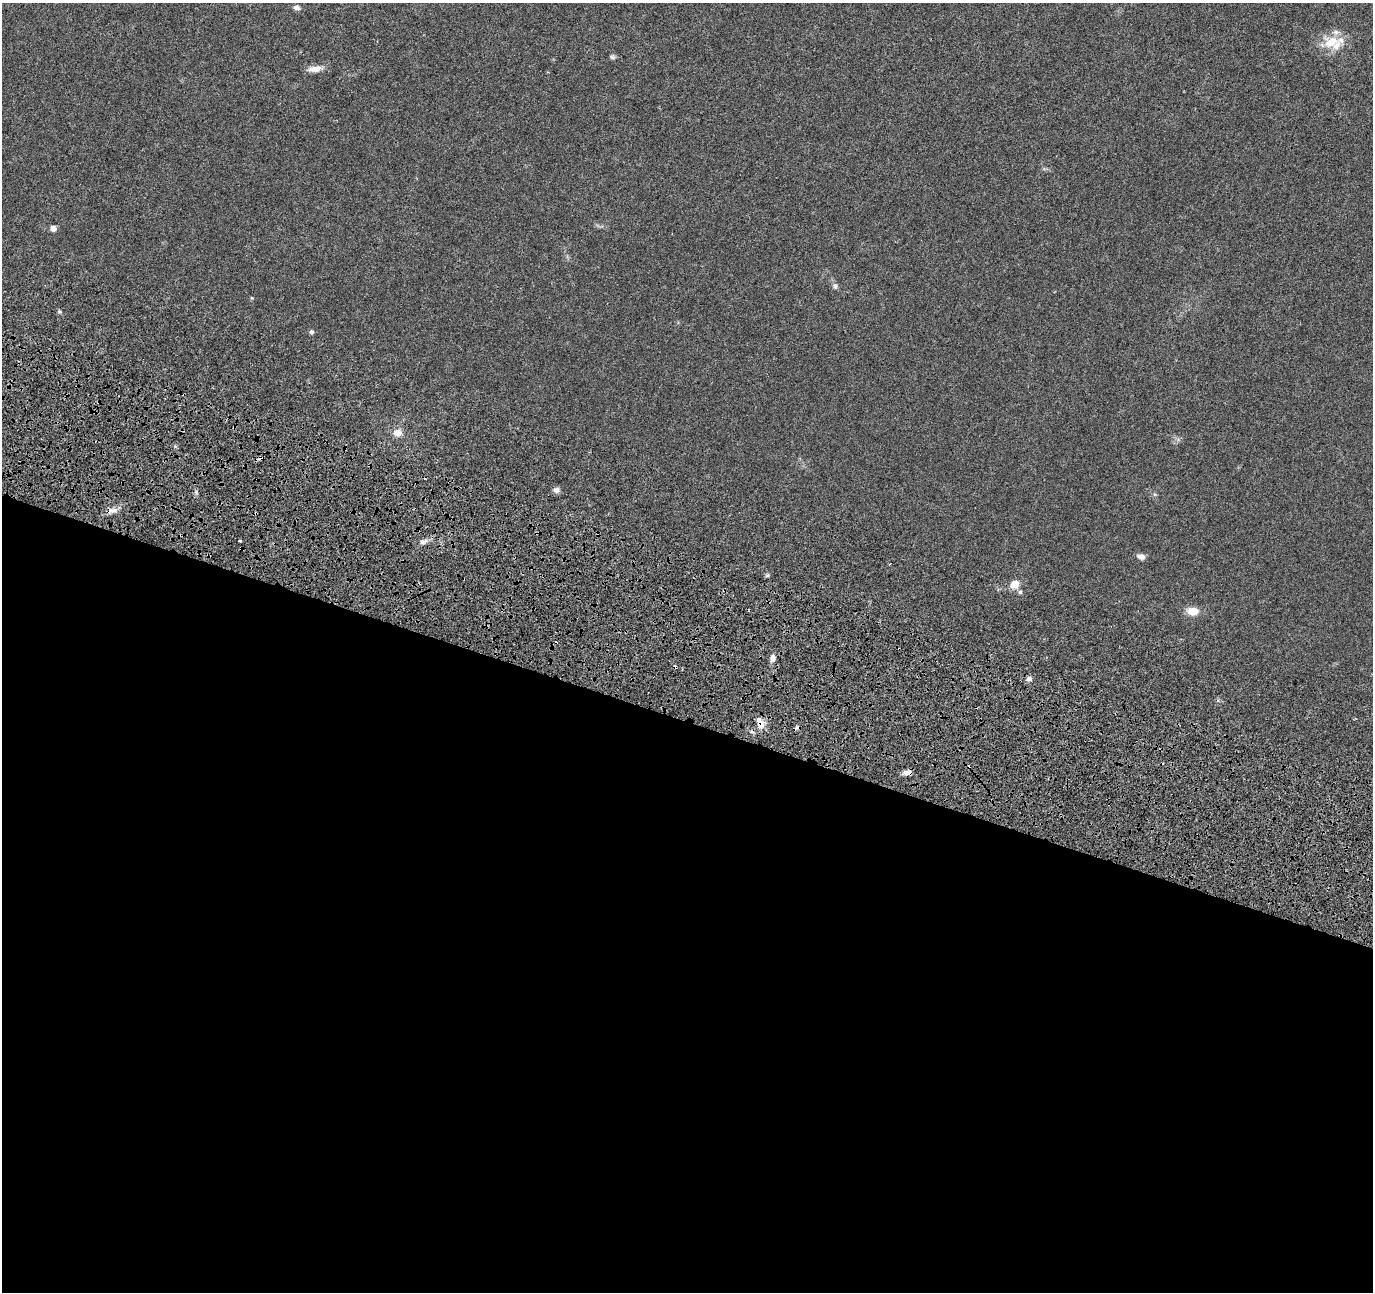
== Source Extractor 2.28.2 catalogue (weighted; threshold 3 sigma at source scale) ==
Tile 14 of 4 x 4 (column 2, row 4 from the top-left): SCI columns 1563-2933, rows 402-1691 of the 5873 x 6022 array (HDU 1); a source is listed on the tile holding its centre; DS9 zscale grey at full resolution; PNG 1375 x 1294 px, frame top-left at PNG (2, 3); no overlay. Shown black and unused: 45% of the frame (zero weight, under 4 of 8 exposures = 9% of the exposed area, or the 3 px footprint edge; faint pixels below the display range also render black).
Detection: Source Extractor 2.28.2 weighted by HDU 2 'WHT'; one run over the whole footprint, this tile lists its part. Background 0.00921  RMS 0.0012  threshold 0.00494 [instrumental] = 3 sigma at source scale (4.09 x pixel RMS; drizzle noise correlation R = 1.36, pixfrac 0.8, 0.0396/0.0396 arcsec/px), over >= 5 px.
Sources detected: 30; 7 cosmic-ray / hot-pixel residue — not listed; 2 inside a brighter listed object's ellipse — not listed separately; the other 21 listed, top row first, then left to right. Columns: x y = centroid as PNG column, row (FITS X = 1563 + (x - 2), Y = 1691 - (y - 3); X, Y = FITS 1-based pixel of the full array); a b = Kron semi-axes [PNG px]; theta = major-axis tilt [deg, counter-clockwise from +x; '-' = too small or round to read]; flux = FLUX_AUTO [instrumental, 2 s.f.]
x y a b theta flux
297 8 8 6 -11 0.36
1331 42 23 16 7 2.5
612 57 8 5 -17 0.21
314 69 20 7 7 0.82
53 228 7 7 - 0.41
835 286 9 5 -81 0.28
311 332 6 6 - 0.21
397 433 11 10 - 0.78
556 490 8 7 - 0.4
112 510 14 6 12 0.62
256 513 3 2 - 0.09
422 542 6 6 - 0.28
241 548 4 3 - 0.1
1141 556 10 6 -17 0.45
1014 584 10 9 - 1.1
1020 592 6 5 - 0.19
1192 611 12 9 -3 1.3
773 658 10 6 84 0.48
1029 679 7 6 - 0.29
760 724 14 9 -72 0.93
908 772 10 6 6 0.51
Overlapping masked pixels (flux is a lower limit): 4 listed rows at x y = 256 513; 241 548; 760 724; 908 772